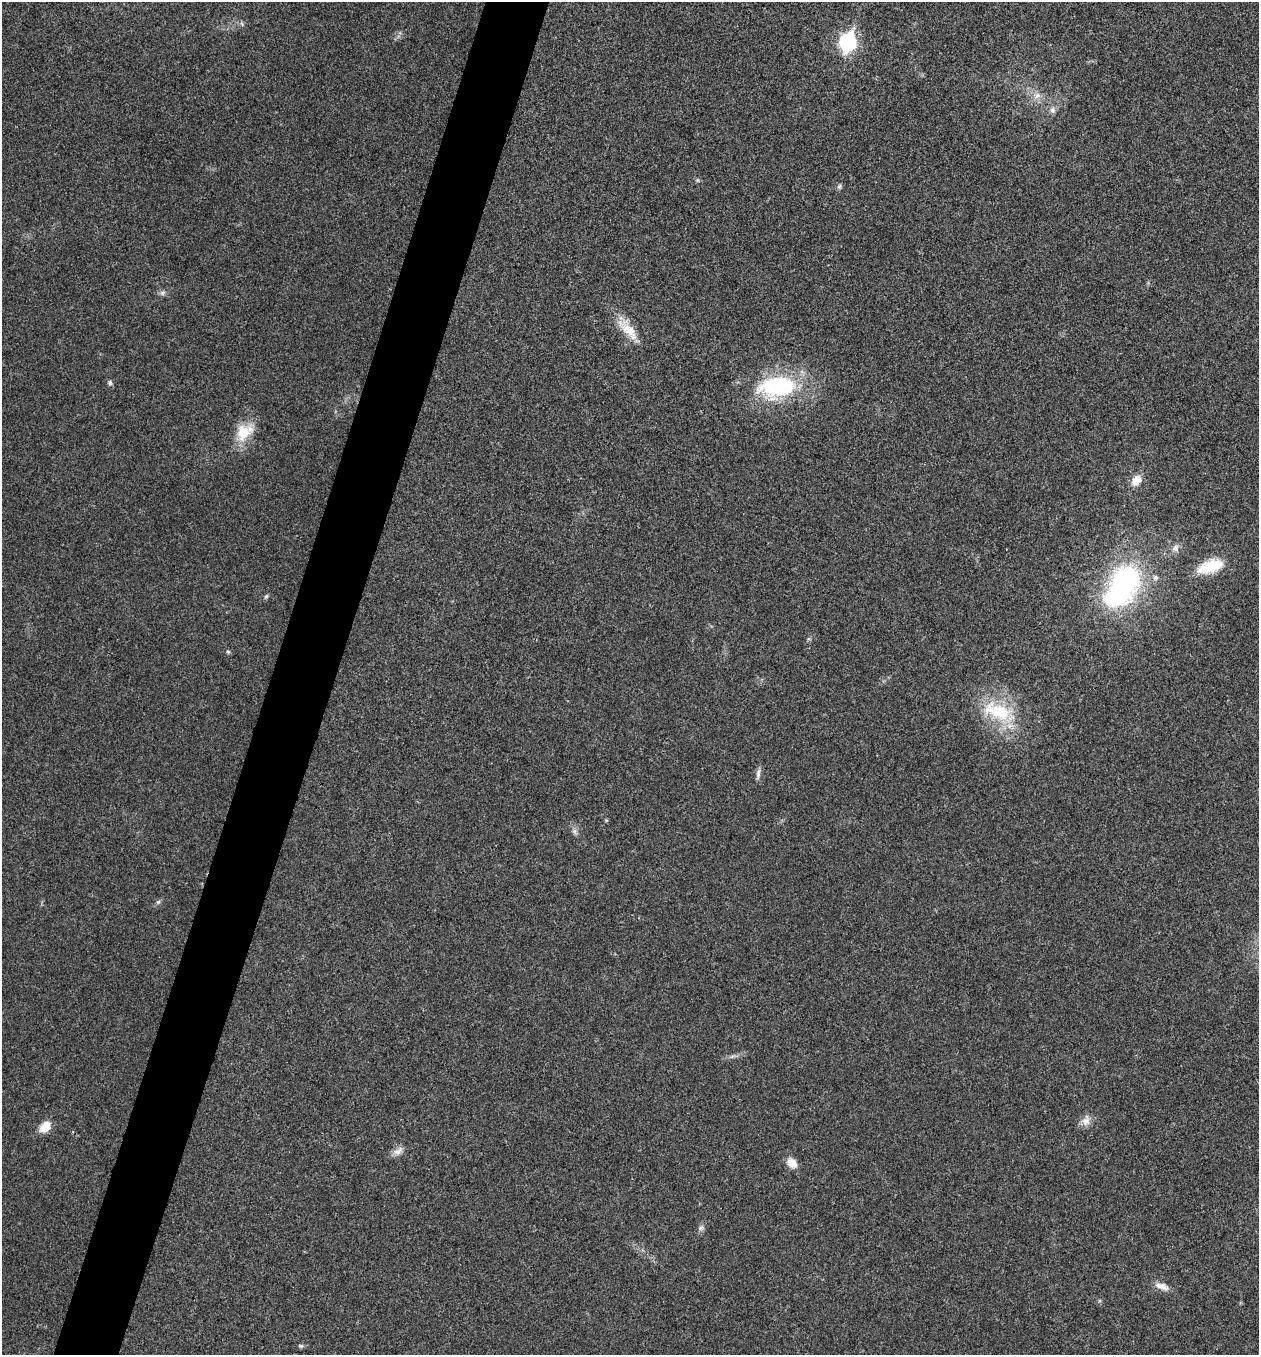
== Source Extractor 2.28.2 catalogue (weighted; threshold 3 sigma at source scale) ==
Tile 7 of 4 x 4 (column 3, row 2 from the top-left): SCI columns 2652-3908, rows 2711-4063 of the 5432 x 5418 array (HDU 1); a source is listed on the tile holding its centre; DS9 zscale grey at full resolution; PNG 1261 x 1357 px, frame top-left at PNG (2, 2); no overlay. Shown black and unused: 5% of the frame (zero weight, under 3 of 4 exposures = <1% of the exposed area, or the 3 px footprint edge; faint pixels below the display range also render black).
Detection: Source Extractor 2.28.2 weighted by HDU 2 'WHT'; one run over the whole footprint, this tile lists its part. Background 0.0241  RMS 0.0054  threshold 0.0242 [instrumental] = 3 sigma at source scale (4.5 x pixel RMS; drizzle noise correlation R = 1.50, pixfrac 1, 0.05/0.05 arcsec/px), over >= 5 px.
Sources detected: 33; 1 inside a brighter object's white glare — not listed; the other 32 listed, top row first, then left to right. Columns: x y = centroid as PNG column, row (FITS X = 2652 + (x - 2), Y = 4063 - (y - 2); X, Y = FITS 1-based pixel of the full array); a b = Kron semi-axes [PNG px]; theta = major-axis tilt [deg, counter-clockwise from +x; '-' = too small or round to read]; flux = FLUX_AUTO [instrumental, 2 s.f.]
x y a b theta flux
242 24 8 4 -46 1.1
848 42 9 7 74 150
1037 96 13 10 -2 4.9
1052 110 10 8 66 2.7
697 180 6 5 - 0.85
839 186 8 6 88 1.2
162 293 9 7 32 1.7
628 329 37 14 -48 13
110 383 7 6 - 1.3
777 387 45 26 7 62
244 432 28 19 44 15
1136 480 15 10 48 5.9
1175 548 11 9 -79 3.2
1211 566 31 14 17 19
1155 578 7 7 - 2
1125 583 32 29 79 98
266 596 7 4 61 0.99
809 639 6 3 -18 0.67
228 652 6 4 19 0.86
998 712 51 24 -21 37
758 774 16 5 79 2.3
606 820 6 4 -44 0.58
574 832 9 6 -67 1.9
158 902 7 5 43 1.1
732 1056 10 3 21 1.4
1086 1120 16 11 74 4.3
45 1127 14 10 47 8.3
398 1151 16 9 36 3.7
792 1163 13 9 -38 6.1
701 1228 9 7 16 1.7
1162 1286 20 8 -21 4.5
301 1346 8 5 -10 1.1